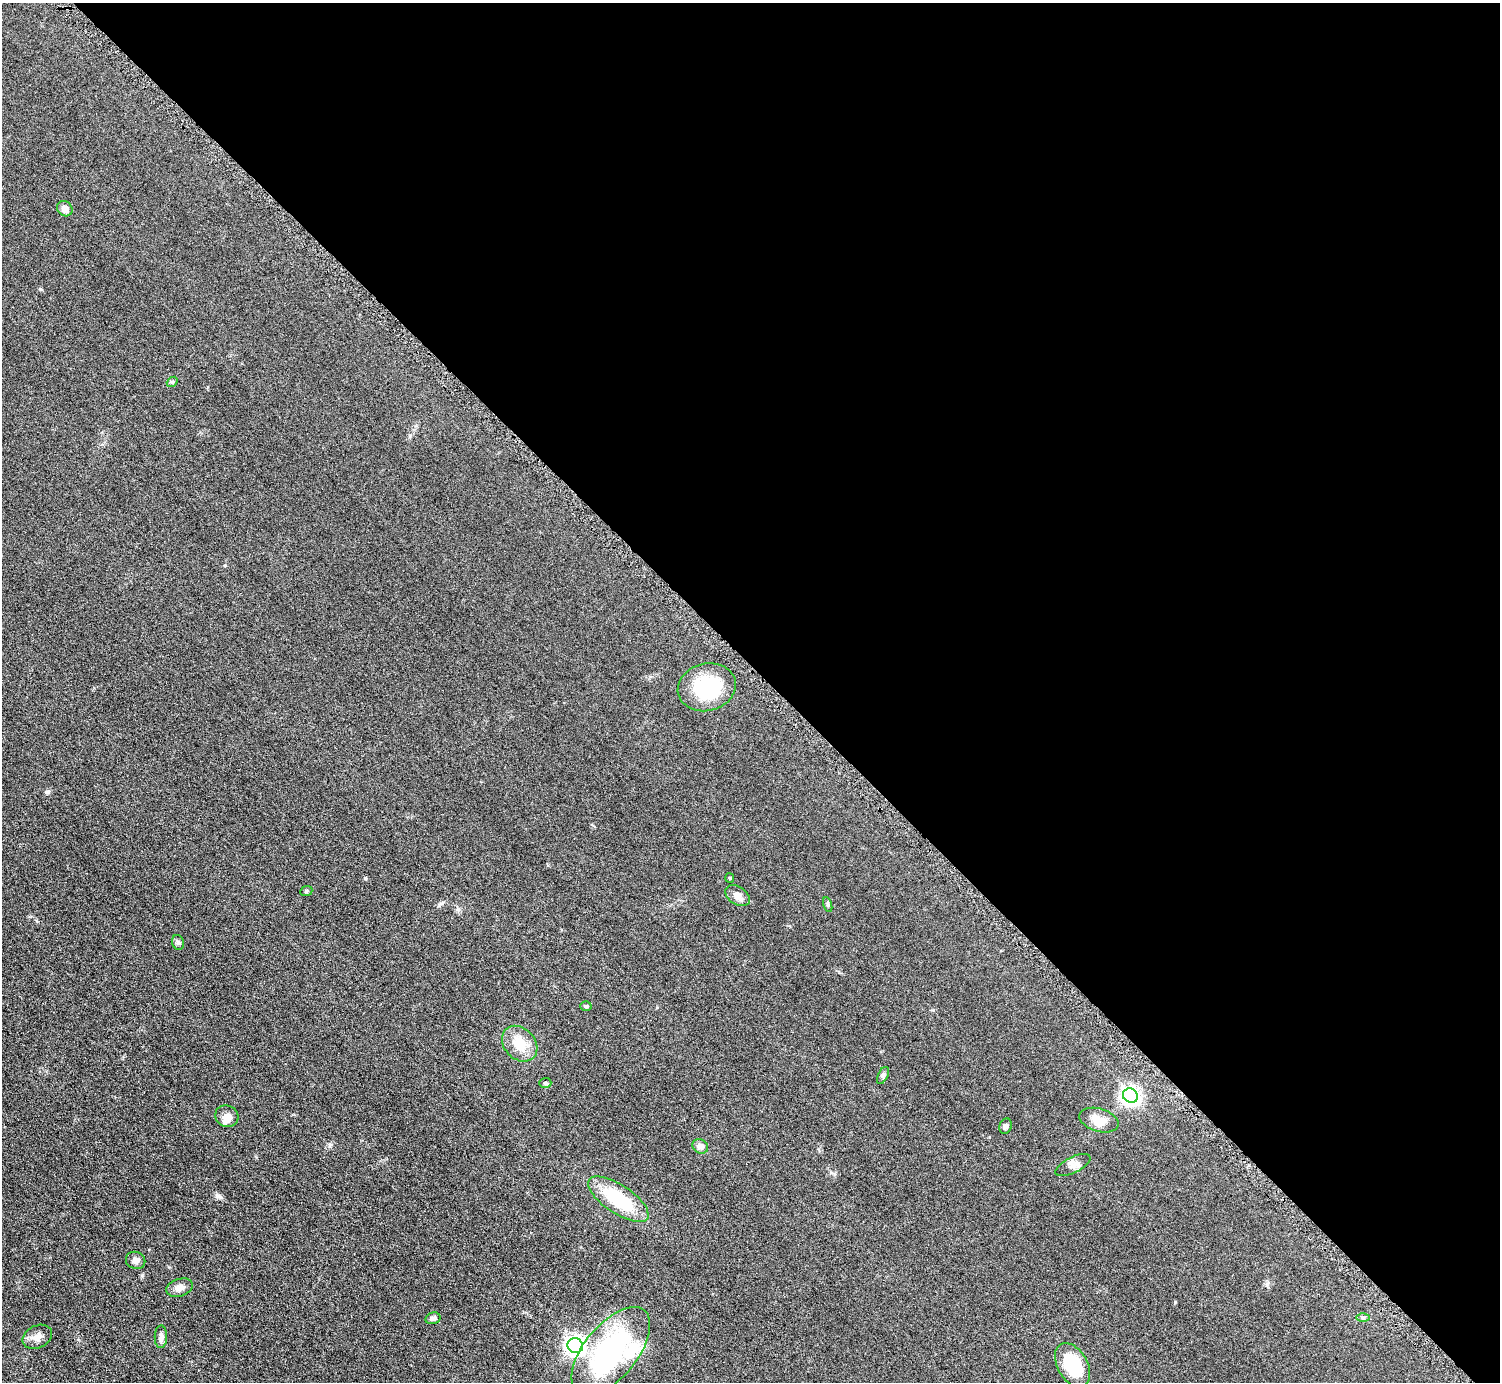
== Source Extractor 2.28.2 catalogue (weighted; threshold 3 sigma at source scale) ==
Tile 8 of 4 x 4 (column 4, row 2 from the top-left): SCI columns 4508-6005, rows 2937-4316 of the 6016 x 6014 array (HDU 1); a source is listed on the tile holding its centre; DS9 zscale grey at full resolution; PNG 1502 x 1384 px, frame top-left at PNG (2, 3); each listed source drawn as its Kron ellipse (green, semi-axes under 4 px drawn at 4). Shown black and unused: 48% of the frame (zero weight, under 4 of 8 exposures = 1% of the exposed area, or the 3 px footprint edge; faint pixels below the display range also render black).
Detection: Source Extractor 2.28.2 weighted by HDU 2 'WHT'; one run over the whole footprint, this tile lists its part. Background 0.0609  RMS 0.0081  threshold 0.0331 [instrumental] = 3 sigma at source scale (4.09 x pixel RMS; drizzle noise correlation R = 1.36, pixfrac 0.8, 0.05/0.05 arcsec/px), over >= 5 px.
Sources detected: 30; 2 inside a brighter listed object's ellipse — not listed separately; the other 28 listed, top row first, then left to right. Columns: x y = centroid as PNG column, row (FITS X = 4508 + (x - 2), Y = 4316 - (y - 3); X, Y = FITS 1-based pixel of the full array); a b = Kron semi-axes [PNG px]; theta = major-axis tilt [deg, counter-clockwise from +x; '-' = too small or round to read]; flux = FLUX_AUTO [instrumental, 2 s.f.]
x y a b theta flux
65 209 8 7 - 4.4
172 382 6 4 41 1
707 687 29 23 14 42
730 878 5 4 - 0.81
306 891 6 5 - 0.99
737 896 13 9 -34 5.3
828 904 8 3 -71 1
178 942 7 5 -72 1.6
586 1006 5 4 - 1.1
520 1044 20 15 -46 15
883 1075 9 5 64 1.6
545 1083 6 5 - 1.2
1130 1096 7 7 - 300
227 1116 12 10 -24 6.3
1099 1120 20 11 -16 9.8
1005 1126 8 6 70 2.1
700 1146 8 7 - 3.6
1073 1165 19 8 27 4.9
618 1199 35 14 -33 39
136 1260 10 8 -22 3.1
180 1288 13 8 19 4.6
433 1318 8 5 14 2.5
1363 1318 6 4 1 1.3
37 1337 15 11 26 4.9
161 1337 11 6 88 3.7
575 1346 8 7 - 330
611 1351 53 26 51 120
1073 1365 24 15 -61 31
Unlisted compact peaks at least as high as the median listed source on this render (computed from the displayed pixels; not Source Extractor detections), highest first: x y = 220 1197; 1175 1302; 46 792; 40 289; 834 1174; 365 879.